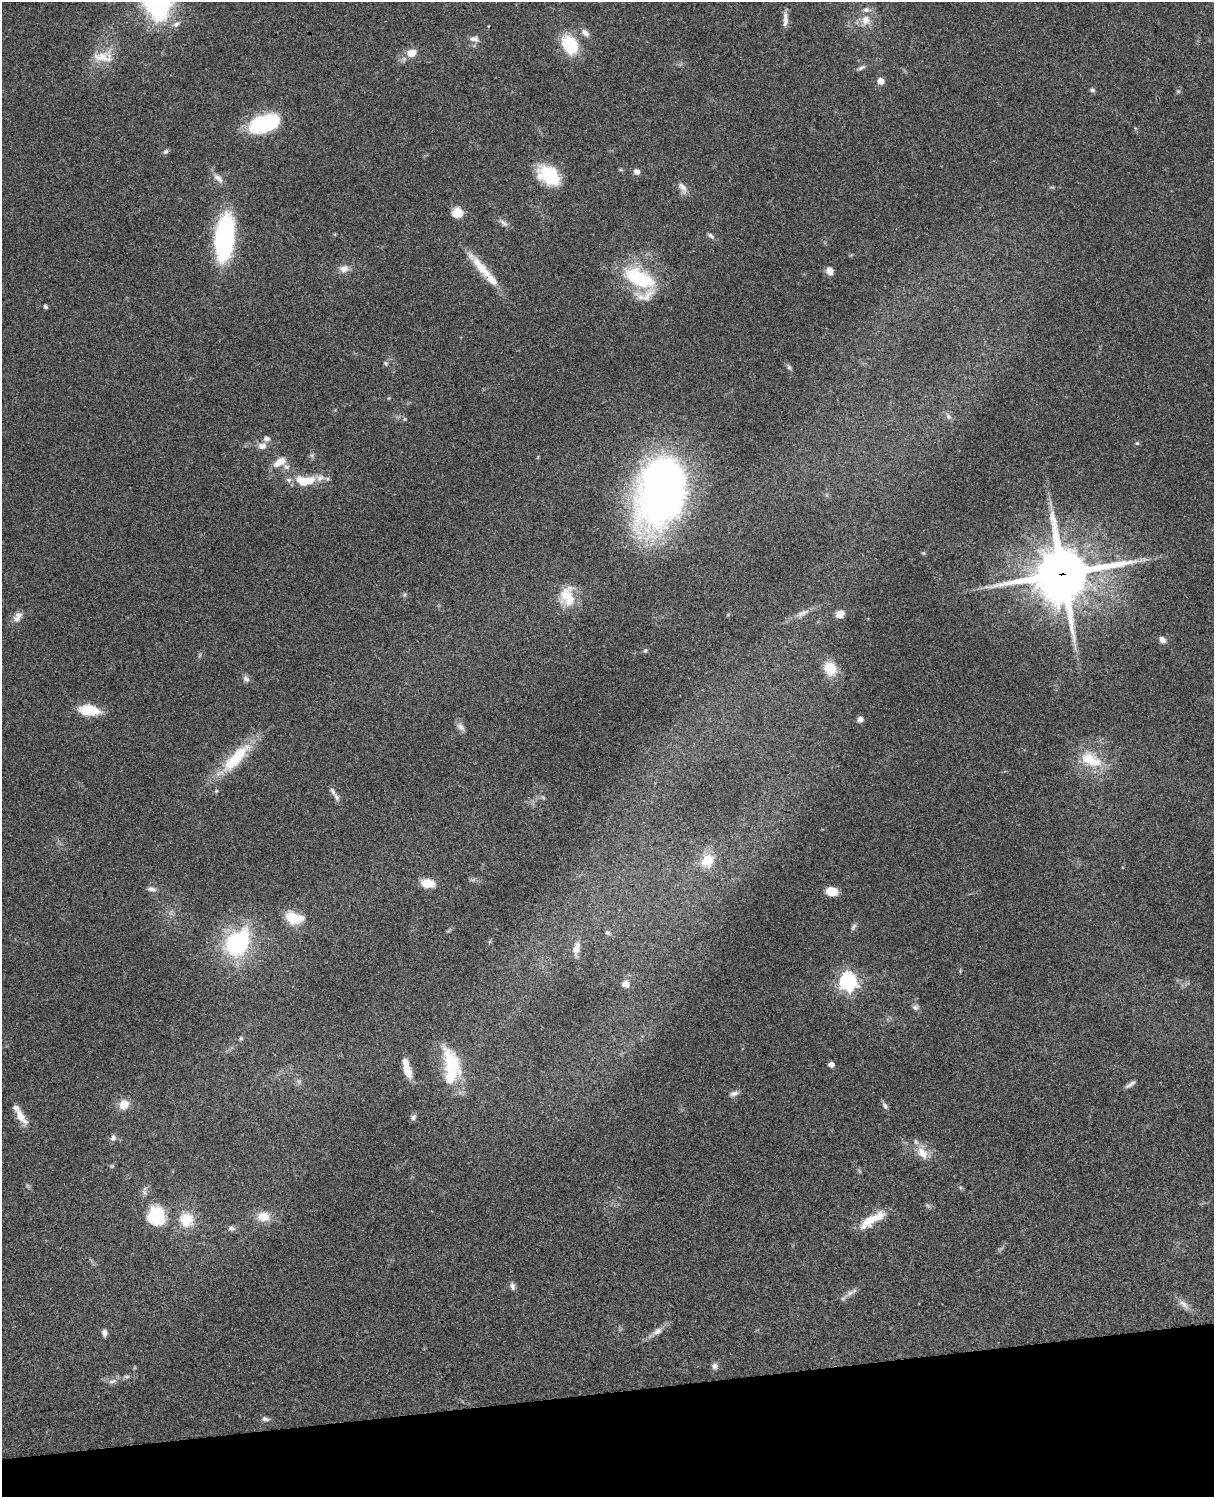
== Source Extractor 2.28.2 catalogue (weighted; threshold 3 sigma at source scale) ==
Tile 10 of 4 x 3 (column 2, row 3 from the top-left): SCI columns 1333-2544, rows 278-1772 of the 5088 x 4927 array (HDU 1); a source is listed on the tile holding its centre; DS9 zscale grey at full resolution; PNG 1216 x 1499 px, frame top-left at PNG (2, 2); no overlay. Shown black and unused: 7% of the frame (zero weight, under 3 of 4 exposures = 6% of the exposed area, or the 3 px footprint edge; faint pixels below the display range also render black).
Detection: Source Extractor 2.28.2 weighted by HDU 2 'WHT'; one run over the whole footprint, this tile lists its part. Background 0.0774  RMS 0.0058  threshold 0.0259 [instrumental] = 3 sigma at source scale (4.5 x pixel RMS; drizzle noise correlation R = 1.50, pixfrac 1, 0.05/0.05 arcsec/px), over >= 5 px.
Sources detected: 119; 5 too faint to see at this stretch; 1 inside a brighter object's white glare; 1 cosmic-ray / hot-pixel residue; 1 long thin detection or spike segment (spike, bleed or trail) — not listed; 15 inside a brighter listed object's ellipse — not listed separately; the other 96 listed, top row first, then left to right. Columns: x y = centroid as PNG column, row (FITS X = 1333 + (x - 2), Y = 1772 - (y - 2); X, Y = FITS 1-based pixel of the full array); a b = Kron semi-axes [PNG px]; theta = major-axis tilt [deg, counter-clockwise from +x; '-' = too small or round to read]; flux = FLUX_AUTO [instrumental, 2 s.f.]
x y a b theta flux
159 14 25 21 17 29
785 19 20 6 -90 3.7
865 20 13 12 - 7
585 33 13 8 -42 3.2
474 39 13 8 -3 3.4
570 45 19 13 -60 30
411 53 12 10 21 6.4
103 57 30 15 -2 12
861 68 13 5 26 1.8
880 81 6 5 - 6.6
1092 90 6 5 - 1.5
1178 91 6 5 - 0.83
264 122 31 15 14 37
166 151 8 6 45 1.3
637 172 6 6 - 3.1
549 175 17 12 -36 45
218 178 17 7 -45 3.9
683 188 18 8 -63 3.6
457 213 10 9 - 12
503 223 17 5 -41 2.5
711 236 10 5 -37 1.7
224 238 46 18 84 88
344 269 14 10 9 4.3
830 271 9 7 -63 3.9
488 275 63 9 -48 17
639 278 43 21 -25 42
45 307 4 4 - 1.5
386 363 7 5 -46 0.96
789 367 8 5 -53 1.3
389 398 6 3 71 0.54
948 416 9 6 -57 1.8
405 419 6 4 89 0.69
1137 443 6 6 - 0.92
262 446 11 9 7 3.8
279 462 19 10 30 6.7
305 480 28 13 -1 16
662 490 69 44 76 360
923 553 5 5 - 0.72
1062 574 20 18 11 3400
404 595 6 5 - 1
567 596 27 18 65 15
802 613 23 7 23 5.2
840 614 9 8 - 5.2
18 617 16 10 57 4.3
1162 640 8 6 -44 2.8
1075 645 7 4 -71 1.4
645 651 6 5 - 0.99
830 668 15 13 -60 14
246 679 10 7 -49 2.2
87 709 19 15 -11 13
860 719 7 6 - 2.8
461 727 13 7 -45 2.7
236 758 54 16 47 29
1091 760 33 18 -24 20
336 797 12 6 -59 2.2
543 797 7 5 -33 1
707 860 17 13 54 13
428 883 14 8 -8 10
152 889 13 6 -13 2.4
832 891 14 10 -10 6.8
292 918 22 15 -41 12
853 927 11 5 60 1.5
448 931 7 4 18 0.78
607 933 7 6 - 1.4
237 943 35 25 51 65
576 949 20 9 80 5.5
848 982 7 7 - 240
626 984 10 8 -17 3.7
915 1007 9 7 17 1.9
241 1038 6 5 - 0.99
831 1065 5 4 - 3.4
406 1068 21 9 -83 7.7
451 1070 51 20 -82 33
1130 1084 16 5 35 2.2
734 1093 13 6 15 2.3
124 1104 12 10 45 7.1
885 1106 11 5 -59 1.7
20 1115 22 10 -61 7.5
413 1117 8 6 63 1.6
113 1138 9 7 77 2.1
922 1153 19 12 -54 8.5
112 1166 6 5 - 0.79
27 1185 8 4 -59 0.98
156 1216 25 22 -80 24
263 1217 14 11 3 9.7
186 1220 17 16 - 16
867 1221 25 13 46 11
231 1228 10 7 -9 1.9
512 1286 10 6 -72 2.1
850 1293 13 7 19 2.8
1184 1304 20 8 -44 4.1
657 1331 15 9 28 4
104 1333 9 6 -83 2.2
715 1366 8 7 - 2.2
113 1381 13 6 13 2.8
265 1419 11 6 -8 1.9
Overlapping masked pixels (flux is a lower limit): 2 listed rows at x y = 488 275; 1062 574